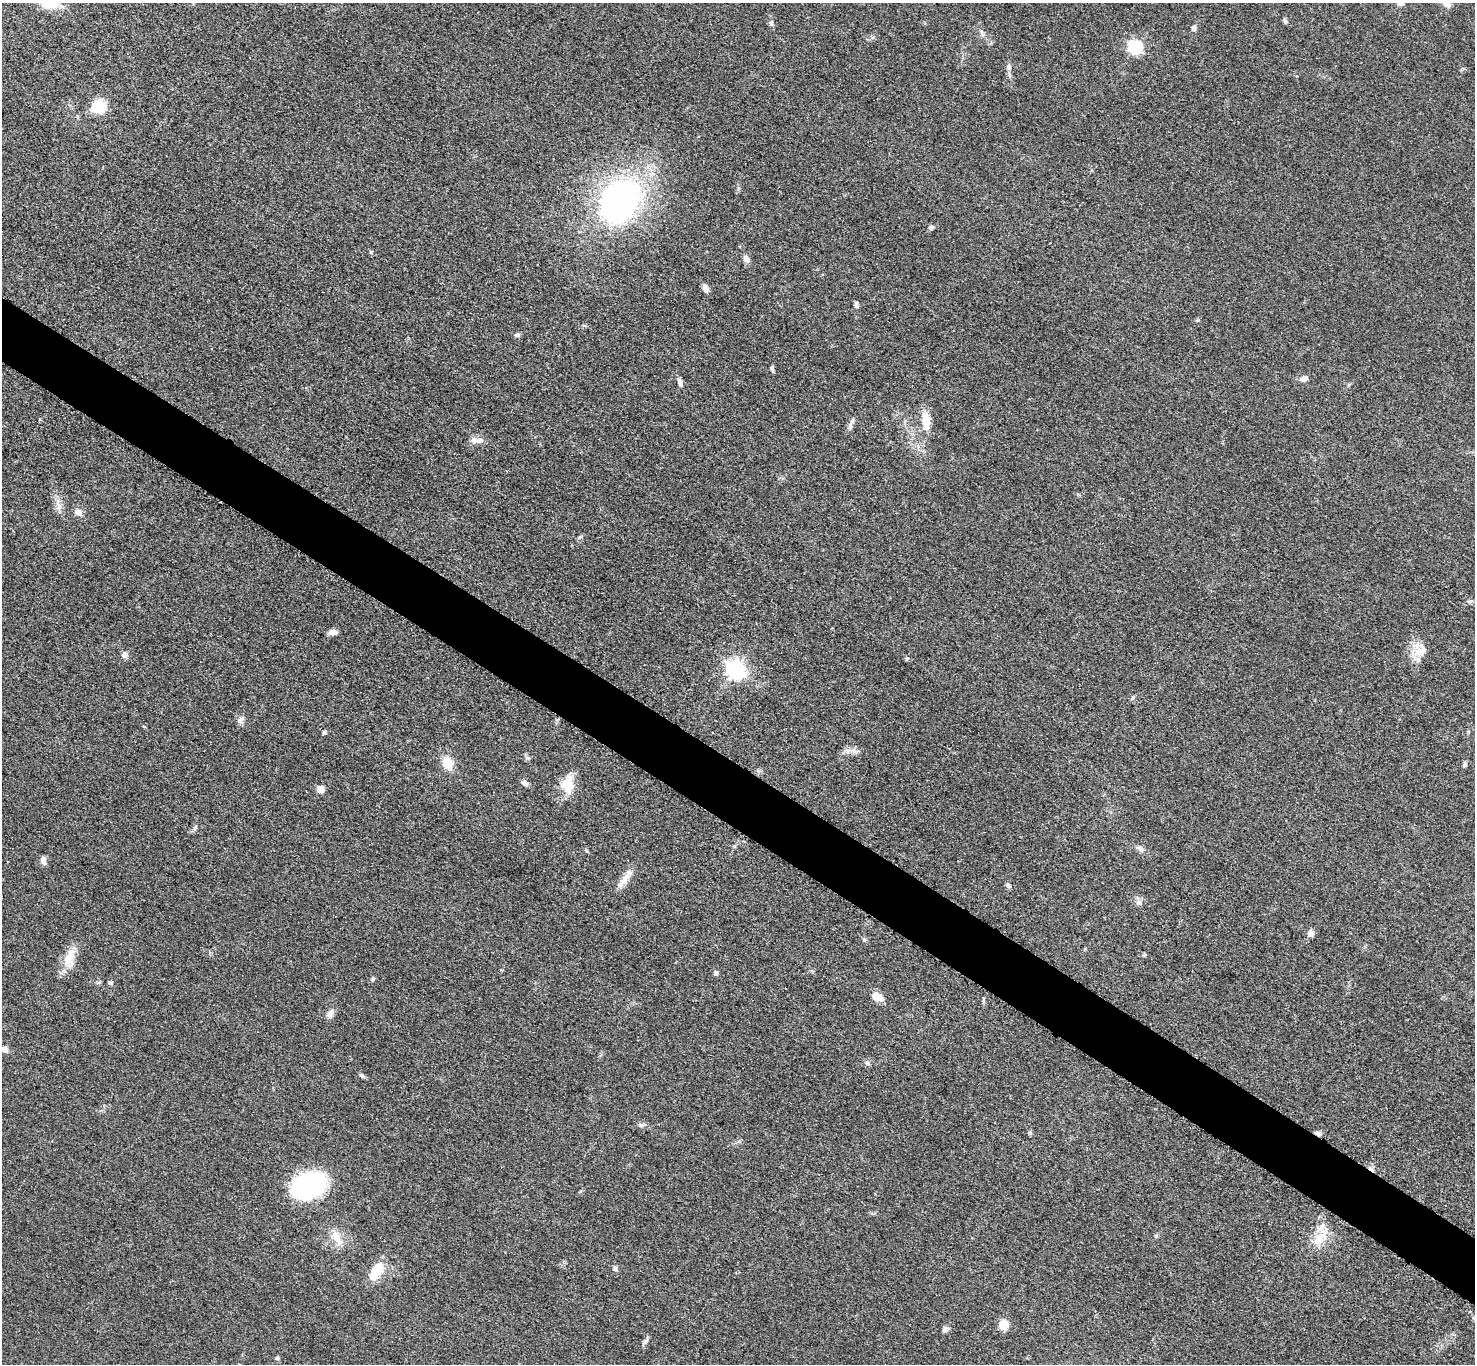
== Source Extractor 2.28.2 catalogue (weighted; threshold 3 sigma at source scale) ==
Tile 6 of 4 x 4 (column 2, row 2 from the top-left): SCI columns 1485-2957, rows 2889-4250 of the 5911 x 5917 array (HDU 1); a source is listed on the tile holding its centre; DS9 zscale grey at full resolution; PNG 1477 x 1366 px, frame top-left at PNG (2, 3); no overlay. Shown black and unused: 5% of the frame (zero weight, under 3 of 5 exposures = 1% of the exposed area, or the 3 px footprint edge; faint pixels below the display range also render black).
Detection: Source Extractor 2.28.2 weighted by HDU 2 'WHT'; one run over the whole footprint, this tile lists its part. Background 0.0531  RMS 0.0058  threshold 0.026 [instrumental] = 3 sigma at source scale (4.5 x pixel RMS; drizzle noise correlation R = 1.50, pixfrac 1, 0.05/0.05 arcsec/px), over >= 5 px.
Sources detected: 70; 1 inside a brighter object's white glare — not listed; the other 69 listed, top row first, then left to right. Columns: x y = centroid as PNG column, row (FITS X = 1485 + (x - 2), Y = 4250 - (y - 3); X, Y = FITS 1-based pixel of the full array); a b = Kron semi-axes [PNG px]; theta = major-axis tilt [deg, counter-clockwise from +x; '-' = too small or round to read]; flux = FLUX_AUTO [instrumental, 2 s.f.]
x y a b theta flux
1401 3 9 6 15 1.9
49 4 19 11 -7 14
1285 21 7 5 -42 1.3
771 23 7 5 75 1.3
1194 28 7 6 - 2
1135 47 7 6 - 88
1009 67 9 6 -81 1.7
99 106 13 12 - 19
618 201 40 31 57 160
931 227 6 5 - 1.7
371 252 5 4 - 0.69
746 258 10 7 -51 3
705 288 10 6 -62 2.8
856 304 8 5 -83 1.3
517 335 7 6 - 1.4
772 369 7 4 -83 1.2
1304 379 10 7 16 2.7
680 382 10 6 -74 2
926 421 20 8 -85 11
850 426 10 7 81 2.1
474 440 16 8 -9 3.9
78 512 10 8 -41 3.6
1470 601 8 4 1 1.1
332 632 8 5 8 3.8
1422 650 18 10 53 6.8
124 655 7 7 - 2.5
906 659 6 3 71 0.62
736 669 8 7 - 250
240 720 11 7 49 2.2
324 732 6 4 73 0.94
854 751 11 4 -32 2.1
527 758 7 4 -20 1
447 763 15 12 -64 8.8
1465 764 7 5 78 1.3
525 783 9 6 -25 1.9
568 785 23 16 -85 12
320 789 5 5 - 12
195 827 8 5 62 1.3
734 846 6 3 -18 0.64
1140 848 12 7 -49 2.5
43 860 10 6 -77 2.9
626 878 28 8 57 6.4
1008 885 7 5 -48 1.5
1139 902 8 7 - 2.1
1311 933 8 7 - 2.9
864 939 6 5 - 0.97
1144 955 6 4 45 0.73
69 958 30 13 78 10
715 973 5 4 - 2
372 979 6 5 - 0.98
110 983 7 5 -12 1.1
878 997 14 9 -27 5.4
330 1013 12 7 53 2.8
4 1049 6 5 - 3.2
867 1063 7 5 -18 1.4
361 1075 7 5 -45 1.2
641 1125 10 6 13 1.7
1030 1133 6 5 - 0.91
1318 1133 8 5 -15 1.8
308 1185 31 21 29 98
1156 1236 5 5 - 0.73
337 1238 24 9 -64 7
1320 1238 26 13 48 11
615 1268 7 5 -60 1.3
376 1270 20 10 59 17
1003 1325 9 9 - 8.3
945 1329 8 6 32 1.8
645 1341 9 5 44 1.5
277 1358 5 5 - 1.2
Overlapping masked pixels (flux is a lower limit): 1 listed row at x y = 1318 1133
Isophote crosses this tile's border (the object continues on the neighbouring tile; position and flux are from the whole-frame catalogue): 2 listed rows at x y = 1401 3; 49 4